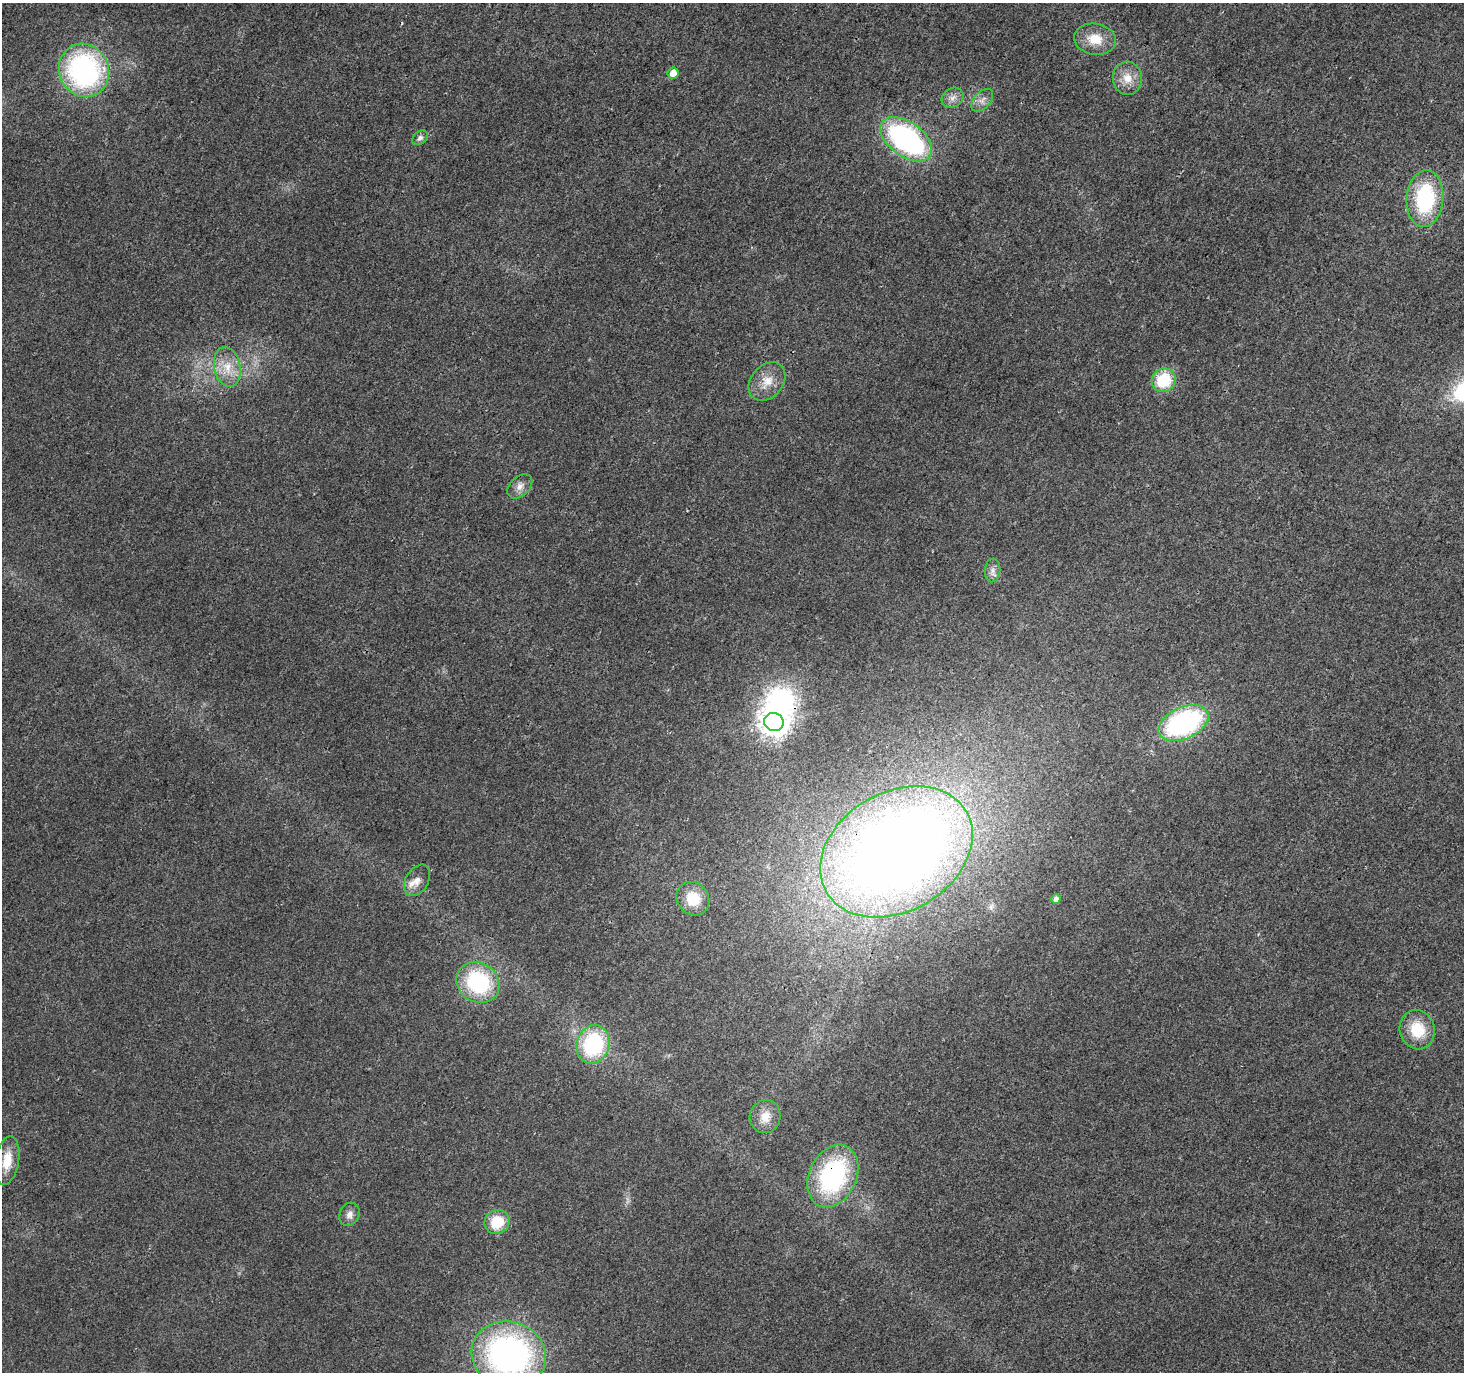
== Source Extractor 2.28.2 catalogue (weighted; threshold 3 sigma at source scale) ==
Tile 10 of 4 x 4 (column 2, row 3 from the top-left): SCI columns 1463-2924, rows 1563-2932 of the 5854 x 5930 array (HDU 1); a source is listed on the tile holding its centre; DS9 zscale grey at full resolution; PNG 1466 x 1374 px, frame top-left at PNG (2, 3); each listed source drawn as its Kron ellipse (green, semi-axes under 4 px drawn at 4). Shown black and unused: <1% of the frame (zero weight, under 3 of 4 exposures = <1% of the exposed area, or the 3 px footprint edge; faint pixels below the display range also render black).
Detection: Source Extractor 2.28.2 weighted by HDU 2 'WHT'; one run over the whole footprint, this tile lists its part. Background 0.00409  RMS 0.0024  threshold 0.0107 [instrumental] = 3 sigma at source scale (4.5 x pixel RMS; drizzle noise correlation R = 1.50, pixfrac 1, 0.0396/0.0396 arcsec/px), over >= 5 px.
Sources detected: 30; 1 inside a brighter object's white glare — neither listed nor drawn; the other 29 listed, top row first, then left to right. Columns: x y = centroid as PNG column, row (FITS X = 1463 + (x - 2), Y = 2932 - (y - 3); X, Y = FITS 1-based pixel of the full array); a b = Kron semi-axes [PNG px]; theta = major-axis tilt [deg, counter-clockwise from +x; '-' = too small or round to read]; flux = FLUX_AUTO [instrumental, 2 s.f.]
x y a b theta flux
1095 39 21 15 -9 5.1
84 70 27 25 -66 50
673 73 6 5 - 2.5
1127 78 16 14 -84 3.5
953 98 11 9 36 1.6
982 100 13 8 47 1.5
420 138 9 6 39 0.78
906 139 29 17 -36 50
1425 198 28 18 85 23
227 367 20 13 -79 4.6
1164 380 12 11 - 11
767 381 21 16 50 4.2
520 486 14 9 42 1.8
993 570 12 8 85 1.3
774 722 10 9 - 260
1184 723 26 15 24 45
896 852 81 59 30 310
417 880 17 11 60 2.4
693 899 18 15 -48 6
1056 899 5 4 - 1.4
478 982 22 19 -35 23
1417 1030 20 17 -73 7.2
593 1044 20 16 73 23
765 1116 17 15 70 3.5
7 1161 24 12 81 5
833 1176 33 23 65 35
349 1214 12 9 65 1.5
497 1222 13 12 - 7.3
509 1355 38 33 -17 79
Overlapping masked pixels (flux is a lower limit): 2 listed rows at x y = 896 852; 833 1176
Isophote crosses this tile's border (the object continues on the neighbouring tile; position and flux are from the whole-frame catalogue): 1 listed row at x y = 509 1355